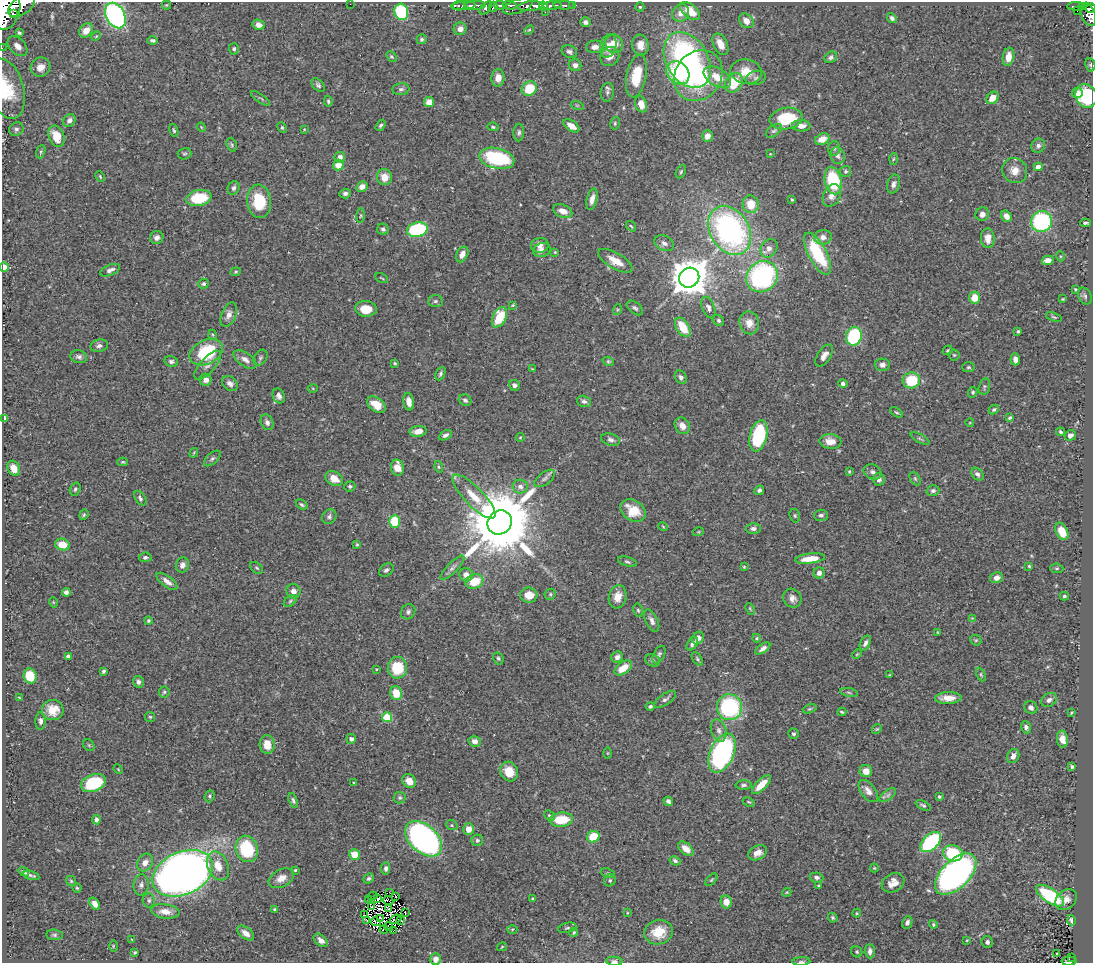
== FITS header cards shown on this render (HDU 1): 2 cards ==
NAXIS1  =                 1091
NAXIS2  =                  961

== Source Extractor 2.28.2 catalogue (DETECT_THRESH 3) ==
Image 1091 x 961 px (HDU 1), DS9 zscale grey, 1 PNG px = 1 image px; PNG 1095 x 965 px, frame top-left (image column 1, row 961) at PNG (2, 2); each listed source drawn as its Kron ellipse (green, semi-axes under 4 px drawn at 4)
Background 0.538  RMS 0.021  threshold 0.0642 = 3 sigma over >= 5 px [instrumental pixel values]
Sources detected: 448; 7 with non-positive FLUX_AUTO (blend fragments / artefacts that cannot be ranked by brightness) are neither listed nor drawn; the other 441 listed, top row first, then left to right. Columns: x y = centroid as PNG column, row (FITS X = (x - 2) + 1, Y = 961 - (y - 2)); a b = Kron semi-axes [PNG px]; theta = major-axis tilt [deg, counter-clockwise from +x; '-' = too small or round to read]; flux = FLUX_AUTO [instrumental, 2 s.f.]
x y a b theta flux
350 4 2 2 - 120
166 5 4 4 - 1.4
475 5 10 3 2 460
500 5 6 3 -4 310
510 5 7 4 -3 210
564 5 11 3 -1 110
572 5 3 2 - 38
22 6 15 9 36 1400
459 6 7 3 -1 160
463 6 12 4 7 360
518 6 16 6 19 400
530 6 12 4 5 950
543 6 5 3 - 300
552 6 9 3 5 520
1076 6 8 3 2 82
493 7 5 3 - 150
640 7 4 4 - 1.9
1083 7 4 3 - 50
486 8 8 4 48 200
1091 8 5 4 - 180
7 10 20 13 75 3700
690 11 12 6 -38 29
1077 11 2 2 - 4
401 12 8 7 - 110
545 12 2 2 - 11
681 13 9 8 - 13
13 14 3 2 - 160
1088 14 12 7 -70 410
115 15 13 9 -62 320
892 18 5 4 - 4.5
746 21 8 6 -48 10
585 22 5 5 - 5
259 25 6 5 - 8.3
460 29 6 6 - 8
86 30 8 6 49 15
529 30 5 3 - 1.4
19 33 4 3 - 2.1
96 36 5 4 - 1.5
422 39 5 5 - 2.9
153 40 5 3 - 2.9
614 44 10 8 -60 16
720 44 11 7 -63 15
640 45 10 8 -83 14
17 46 12 7 -46 13
608 46 12 8 75 12
595 47 9 6 1 9.4
2 48 2 2 - 4.4
234 49 6 5 - 2.8
569 52 8 6 -21 4.5
391 57 6 4 -49 2.3
610 57 10 9 - 11
831 57 7 5 32 3.9
1008 57 9 5 79 15
687 60 30 21 -59 350
575 65 6 6 - 5.8
1090 65 7 5 -81 2.7
40 67 10 9 - 20
746 72 16 12 -11 25
678 73 13 10 -47 92
636 76 22 10 79 43
698 76 27 23 53 140
717 77 15 9 -30 22
498 78 8 6 87 11
756 78 10 7 15 5.2
734 83 10 8 57 44
318 85 8 5 -48 3.2
6 89 31 17 -75 57
401 89 8 5 6 3.6
529 89 8 7 - 46
607 92 9 6 82 4.8
1077 93 5 5 - 7.2
1086 96 12 10 -66 87
261 98 11 3 -35 2.5
992 98 7 5 45 16
328 101 5 3 - 2.4
429 102 5 5 - 15
641 104 8 5 -70 14
577 105 6 4 -18 1.9
786 118 16 11 9 58
69 121 7 5 55 5.8
615 123 6 5 - 2.3
381 125 6 4 56 3
571 126 9 5 -34 13
801 126 9 5 -1 11
201 127 5 3 - 1.3
282 127 5 4 - 1.8
493 127 5 4 - 2.1
16 129 7 6 - 3.6
304 129 3 3 - 1.1
174 130 7 4 -71 2.2
774 131 9 5 36 3.6
519 132 9 5 87 3.7
56 136 11 7 -68 26
707 136 6 5 - 12
822 139 7 5 24 15
232 145 7 5 -73 2.6
1038 146 7 6 - 4.7
834 148 7 6 - 3.5
41 152 7 4 71 2
185 154 7 5 15 2.5
770 154 4 3 - 1.2
838 156 8 7 - 6.3
340 157 5 5 - 7.8
497 158 18 10 -13 100
893 159 6 4 86 1.8
338 165 5 5 - 19
1038 167 4 4 - 14
1015 170 13 12 - 15
846 171 5 5 - 2.8
681 172 7 4 63 2.4
100 177 5 3 - 1.6
384 177 8 7 - 18
833 181 14 8 -77 100
893 184 9 6 75 6.3
362 187 6 5 - 9.3
234 188 7 5 66 4.5
345 193 6 5 - 4
832 195 12 8 65 11
199 198 13 8 9 59
592 199 11 5 76 9.3
792 199 3 3 - 1.7
259 201 17 12 -84 54
751 204 8 8 - 28
563 211 10 6 -21 13
982 214 7 6 - 7.6
361 216 7 3 89 2.4
1006 216 6 5 - 12
1041 222 10 10 - 180
1085 223 5 3 - 2.6
631 226 6 3 -53 1.5
383 229 6 5 - 3.4
417 230 10 7 14 140
730 230 26 19 -59 410
157 237 7 6 - 5.7
823 237 9 7 12 9.2
988 238 10 7 -89 13
664 243 10 7 -26 7.2
540 245 8 7 - 7.7
769 248 10 8 55 9.8
542 250 9 6 19 6.5
555 252 4 3 - 1.4
462 254 8 5 63 8.9
817 254 23 9 -63 90
1060 256 5 3 - 1.4
1048 260 6 4 14 9.5
615 261 19 8 -30 22
4 267 4 4 - 9.9
110 270 10 5 23 6.3
236 272 5 4 - 1.8
762 277 16 15 - 240
382 278 7 3 -27 1.4
689 278 10 9 - 3800
203 284 5 5 - 3
1075 289 4 3 - 1.8
1085 296 9 6 -63 3.7
975 298 6 5 - 21
1063 299 4 3 - 1.5
435 301 7 6 - 3.3
513 305 3 3 - 1.3
635 308 9 5 -38 3.6
708 308 11 6 -68 5.9
366 309 11 8 -4 24
617 310 5 3 - 1.5
229 315 13 7 69 8.8
499 317 11 6 63 50
1054 317 8 4 -18 2.2
719 320 6 5 - 3.1
749 323 11 9 -76 15
683 327 10 6 -57 35
1018 331 3 3 - 2.1
213 335 5 3 - 1.3
854 336 9 8 - 110
99 346 9 6 8 5.2
948 350 5 4 - 2
206 352 17 12 25 91
954 355 5 5 - 2
824 356 12 6 58 8.9
79 357 8 6 -15 4.5
260 358 8 6 58 3
245 359 13 6 -35 8.9
1015 359 6 4 -89 8.8
171 361 7 5 -12 3.7
608 361 6 4 -17 2.1
395 363 4 3 - 2.1
208 365 18 7 49 9.7
882 365 7 6 - 6.7
968 367 6 5 - 2.6
532 369 4 4 - 1.4
440 374 7 4 65 3.1
681 377 7 5 -59 3.8
206 380 6 6 - 9.7
911 380 9 8 - 55
230 384 8 6 -37 5.9
843 384 5 4 - 4.5
514 385 6 5 - 5
984 386 8 5 77 3
313 388 5 3 - 1.4
973 392 5 4 - 2.3
279 396 7 6 - 5.3
465 400 6 5 - 3.8
584 401 7 5 -19 4.6
409 402 9 5 -80 11
376 405 10 7 -37 25
994 409 5 4 - 2.6
896 412 7 4 -35 2.3
5 418 4 4 - 3.6
1010 418 4 3 - 2.2
267 422 8 6 -65 5.7
970 423 4 3 - 1.1
682 426 9 7 -53 11
418 431 8 5 7 14
1060 432 4 4 - 2.7
445 435 7 4 27 4.5
1070 435 6 5 - 6.3
758 436 16 8 76 120
520 437 4 4 - 1.4
920 439 10 4 -28 2.9
611 440 10 6 -18 5.1
830 441 11 7 -5 15
194 453 5 3 - 1.4
212 458 10 5 41 3.8
123 462 5 4 - 2
439 467 6 4 -75 2
14 468 8 6 -64 16
397 468 8 6 -77 21
849 471 4 3 - 1.3
872 472 9 7 -24 5.9
977 474 7 5 -48 4.4
545 478 12 6 37 5.1
915 478 7 5 -63 2.3
334 479 9 7 -29 19
879 479 6 6 - 7.6
350 486 6 5 - 3.2
520 487 7 7 - 7.3
75 489 7 5 71 2.7
759 490 5 4 - 3.6
933 491 6 5 - 4.2
474 497 29 9 -46 30
140 498 8 5 -54 3.4
302 505 6 4 -32 2.7
633 510 13 10 -32 33
84 515 5 4 - 1.9
821 515 7 5 1 4.4
795 516 7 5 -74 2.4
329 517 8 6 40 4
394 521 6 5 - 58
500 522 12 11 - 18000
663 526 5 3 - 1.3
753 529 7 5 -1 5.6
1062 531 9 6 -63 28
698 532 5 3 - 1.3
62 544 7 6 - 22
357 544 4 3 - 1.8
145 557 6 5 - 3.2
810 559 15 5 8 23
627 562 10 4 -16 2.8
182 565 8 6 67 6.5
1029 566 3 3 - 1.6
744 567 4 3 - 1.5
256 568 7 5 -40 2.5
452 568 16 5 46 6
1057 568 6 4 -6 2.1
386 570 8 5 38 4
819 573 5 5 - 7.1
466 575 7 6 - 11
997 578 6 5 - 8.7
167 581 12 5 -37 9.7
474 581 9 7 19 35
293 591 7 7 - 10
66 592 4 4 - 4.8
550 594 6 5 - 2.5
529 595 8 7 - 19
1064 596 5 4 - 2.4
618 597 12 8 74 17
792 598 10 9 - 8.2
290 601 7 5 37 2.8
53 602 5 3 - 1.2
750 609 6 4 -65 1.7
638 610 7 4 -79 2.4
408 612 8 6 53 4.4
972 618 4 4 - 1.1
148 621 4 4 - 2.2
652 621 12 6 -64 6.8
937 632 4 2 - 1
698 638 7 5 48 8.5
757 638 4 4 - 1.7
976 640 6 5 - 2.1
865 643 8 5 64 5.2
692 644 7 5 56 4.1
763 648 8 4 36 6
857 654 5 3 - 1.4
659 655 9 5 61 3.6
68 656 4 4 - 6.7
617 657 6 5 - 6.8
498 658 6 5 - 2.5
697 659 7 4 -55 2.6
653 660 8 6 -23 3.5
397 668 11 9 85 52
623 668 10 6 36 26
376 669 3 2 - 1.2
103 671 4 3 - 2.6
889 675 3 3 - 1.9
981 675 7 4 -64 2.1
30 676 7 6 - 35
138 682 6 5 - 4.3
164 692 5 5 - 2.5
849 692 9 3 -12 2.5
396 693 7 6 - 25
19 697 4 2 - 1
948 698 13 6 2 17
665 699 12 5 34 4.3
1049 700 8 6 35 5.5
650 706 4 4 - 2.5
729 707 13 12 - 160
1031 708 7 6 - 5.4
810 709 7 4 19 2.2
53 710 11 10 - 24
842 712 4 2 - 2
1071 713 3 2 - 1.4
150 717 5 5 - 2.1
387 717 5 4 - 72
41 721 9 5 -89 5.2
1026 727 6 5 - 5.1
877 729 5 4 - 1.7
719 730 11 7 -72 7.8
793 734 5 5 - 2.8
351 739 5 5 - 4.8
1062 739 8 5 -81 11
475 741 6 5 - 7.8
267 744 9 7 -87 17
89 745 6 5 - 2.1
607 753 5 3 - 1.3
722 753 21 12 66 310
1013 756 7 6 - 7.9
1072 767 4 4 - 3
118 769 5 4 - 1.4
866 771 6 6 - 12
509 772 10 8 -64 25
409 781 7 6 - 15
354 782 3 3 - 1.5
93 783 13 8 21 87
744 785 8 4 1 3.6
761 785 12 5 44 23
868 791 13 7 -52 9.5
888 795 10 5 36 4.2
210 796 6 4 67 2.5
939 797 3 3 - 2.5
400 798 6 5 - 2.5
293 800 7 4 -71 3
668 801 5 4 - 4.6
749 802 6 3 -26 1.7
923 805 8 4 -25 3.1
550 816 6 4 -42 3
96 820 4 4 - 5.2
561 820 12 7 5 40
452 825 6 4 -22 2.2
469 829 6 5 - 13
593 837 6 5 - 41
424 839 21 13 -42 640
477 840 6 5 - 3.3
931 842 12 7 45 150
247 849 13 11 -71 90
686 849 9 5 -43 14
758 853 10 7 29 10
953 853 10 8 -14 74
355 854 6 5 - 26
675 861 6 4 -28 3.2
145 863 9 7 58 9.8
218 866 15 10 -66 23
386 868 6 4 82 3.8
874 868 4 4 - 1.4
295 870 3 3 - 1.8
24 872 6 4 -35 3.8
183 873 31 21 24 1200
608 873 7 4 -20 2.4
956 874 25 14 45 660
31 875 8 3 -15 2.8
817 877 7 5 -9 4.3
281 878 13 8 28 13
369 878 5 4 - 2.8
610 880 6 5 - 3.1
711 880 7 4 45 1.9
71 881 5 5 - 2.2
893 883 12 9 28 13
141 885 10 7 83 6
818 885 3 3 - 1.3
77 888 4 4 - 1.9
390 892 3 2 - 0.049
787 892 5 3 - 1.4
373 896 5 3 - 2.7
1050 896 16 7 -34 97
395 897 2 2 - 1.1
378 898 3 3 - 2.5
369 899 3 2 - 1.8
533 899 4 3 - 2.5
149 900 7 6 - 3.4
1066 900 12 9 41 9.9
388 901 5 2 - 0.62
726 902 7 5 -79 14
95 904 7 4 -57 9.3
372 906 3 2 - 2.2
388 908 3 3 - 2.3
275 910 4 3 - 2.8
165 911 14 7 -7 13
405 913 2 2 - 1.5
627 913 3 2 - 1.1
857 913 4 4 - 1.6
365 915 3 2 - 2.8
381 918 3 2 - 3.3
833 918 5 4 - 2.4
396 919 6 2 21 1.6
366 920 4 2 - 2
401 920 4 2 - 1.3
1071 920 5 3 - 3.2
376 922 5 2 - 0.18
907 923 6 4 67 4.6
933 924 4 4 - 2.1
389 927 5 2 - 2.8
567 928 9 5 14 2.7
512 929 5 3 - 1.4
384 930 4 2 - 0.86
394 930 3 2 - 0.81
574 932 4 4 - 1.9
659 932 14 12 17 33
246 933 10 5 -37 11
54 935 8 5 -6 2.9
132 940 4 3 - 1.2
321 940 8 5 -40 8
967 940 3 2 - 1.2
987 942 6 5 - 4.5
113 946 5 3 - 1.4
502 947 5 3 - 1.4
870 951 7 5 -88 6
135 952 3 3 - 1.9
857 952 6 5 - 2.5
1057 953 3 3 - 2.3
1071 957 3 2 - 12
436 959 6 5 - 8
614 961 8 4 -3 4.4
801 961 9 3 3 2.3
1069 961 8 4 0 76
At the frame edge (FLAGS 8, measured only in part): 11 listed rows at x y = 22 6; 1091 8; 7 10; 115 15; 2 48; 6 89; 4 267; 436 959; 614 961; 801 961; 1069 961
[7 non-positive-flux detections neither listed nor drawn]